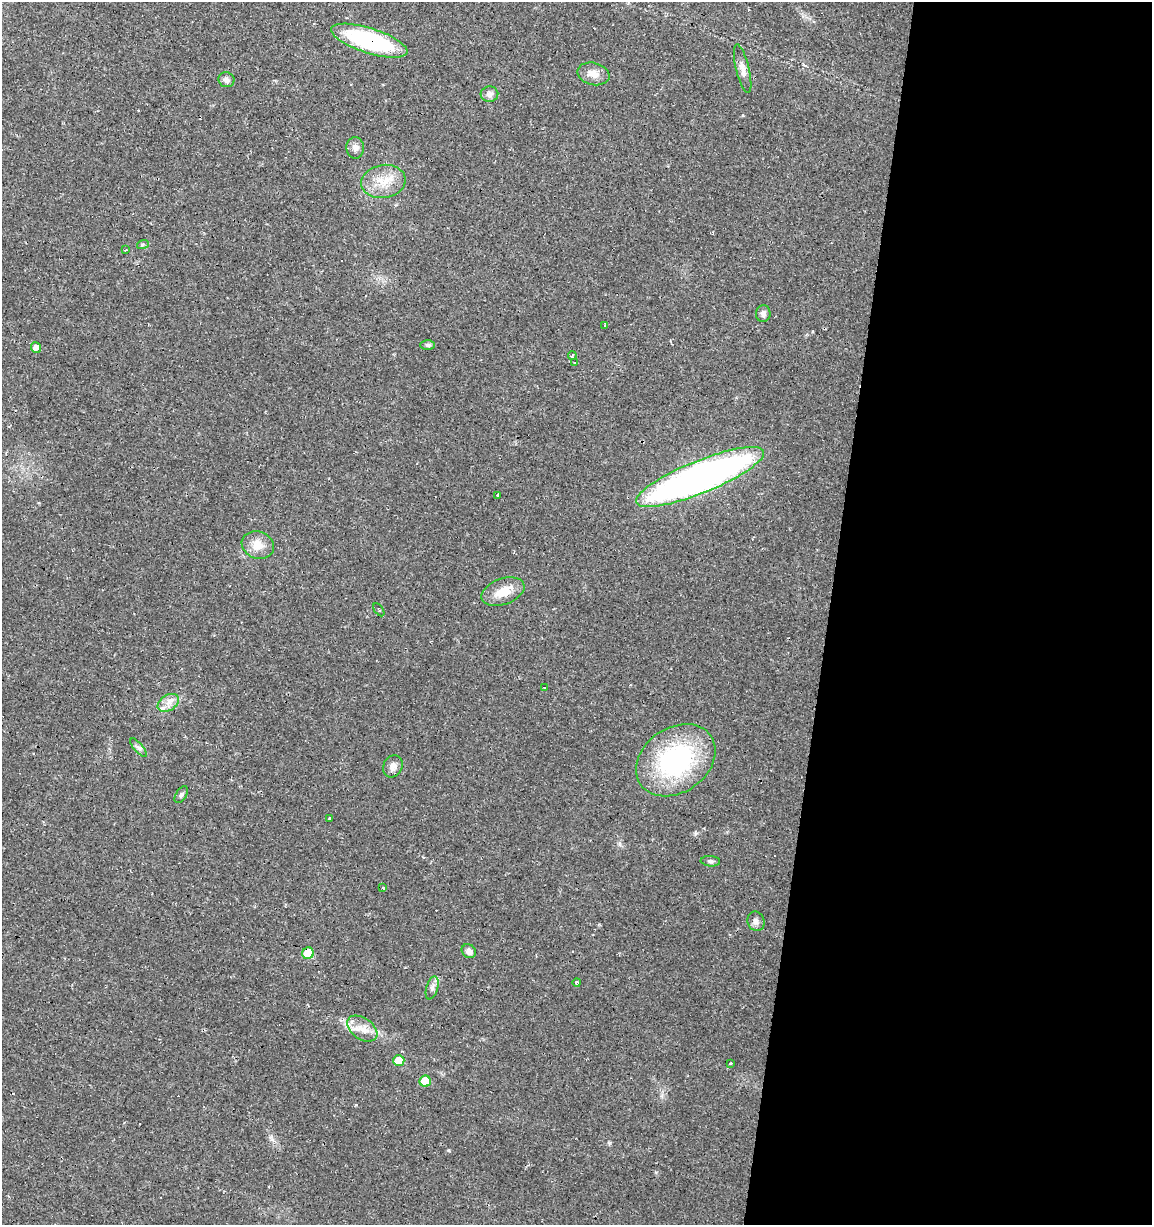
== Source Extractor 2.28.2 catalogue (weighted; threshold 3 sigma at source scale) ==
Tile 12 of 4 x 4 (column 4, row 3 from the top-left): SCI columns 3733-4882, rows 1224-2446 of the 5106 x 4899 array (HDU 1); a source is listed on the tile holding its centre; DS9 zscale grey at full resolution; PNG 1154 x 1227 px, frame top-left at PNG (2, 2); each listed source drawn as its Kron ellipse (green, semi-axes under 4 px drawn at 4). Shown black and unused: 28% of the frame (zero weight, under 2 of 3 exposures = <1% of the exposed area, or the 3 px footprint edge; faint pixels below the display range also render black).
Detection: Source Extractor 2.28.2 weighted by HDU 2 'WHT'; one run over the whole footprint, this tile lists its part. Background 0.0131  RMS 0.0028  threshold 0.0127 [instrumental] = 3 sigma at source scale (4.5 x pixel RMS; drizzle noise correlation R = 1.50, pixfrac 1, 0.0396/0.0396 arcsec/px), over >= 5 px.
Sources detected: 51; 10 cosmic-ray / hot-pixel residue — neither listed nor drawn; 3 inside a brighter listed object's ellipse — not listed separately; the other 38 listed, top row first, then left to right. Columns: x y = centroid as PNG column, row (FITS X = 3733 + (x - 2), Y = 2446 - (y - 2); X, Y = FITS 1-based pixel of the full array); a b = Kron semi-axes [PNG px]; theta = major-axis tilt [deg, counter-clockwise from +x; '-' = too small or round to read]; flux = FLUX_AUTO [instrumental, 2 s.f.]
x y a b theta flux
369 41 40 12 -18 36
743 69 25 6 -77 1.9
593 74 16 11 -13 2.5
226 80 8 7 - 1
489 94 9 7 2 1.4
355 148 11 9 -89 1.4
383 181 22 16 9 6
143 244 6 4 20 0.42
126 250 3 2 - 0.5
763 314 8 7 - 0.98
605 325 3 3 - 0.62
428 345 7 5 -1 0.66
36 347 5 5 - 1.6
572 355 4 3 - 0.4
575 362 3 2 - 0.25
700 477 69 16 22 150
497 495 3 3 - 0.38
258 545 16 13 -20 3.5
503 592 22 13 19 4.9
379 610 7 2 -56 0.28
544 687 3 2 - 0.25
168 703 11 7 32 1.9
138 748 11 4 -49 0.93
676 760 43 32 35 40
393 766 11 9 61 1.7
181 795 9 5 58 0.66
330 819 3 2 - 0.44
710 861 10 5 -5 0.62
383 888 3 3 - 0.79
756 921 10 8 -69 1.2
469 951 7 6 - 1.4
308 953 6 5 - 8.9
577 982 4 3 - 1
432 988 12 6 74 1.1
362 1029 17 10 -35 3.4
399 1060 5 5 - 5.8
731 1064 3 3 - 2
425 1081 5 5 - 7.3
Overlapping masked pixels (flux is a lower limit): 2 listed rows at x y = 369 41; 308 953
Unlisted compact peaks at least as high as the median listed source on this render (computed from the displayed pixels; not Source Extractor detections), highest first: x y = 448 1150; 356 1105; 609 1143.